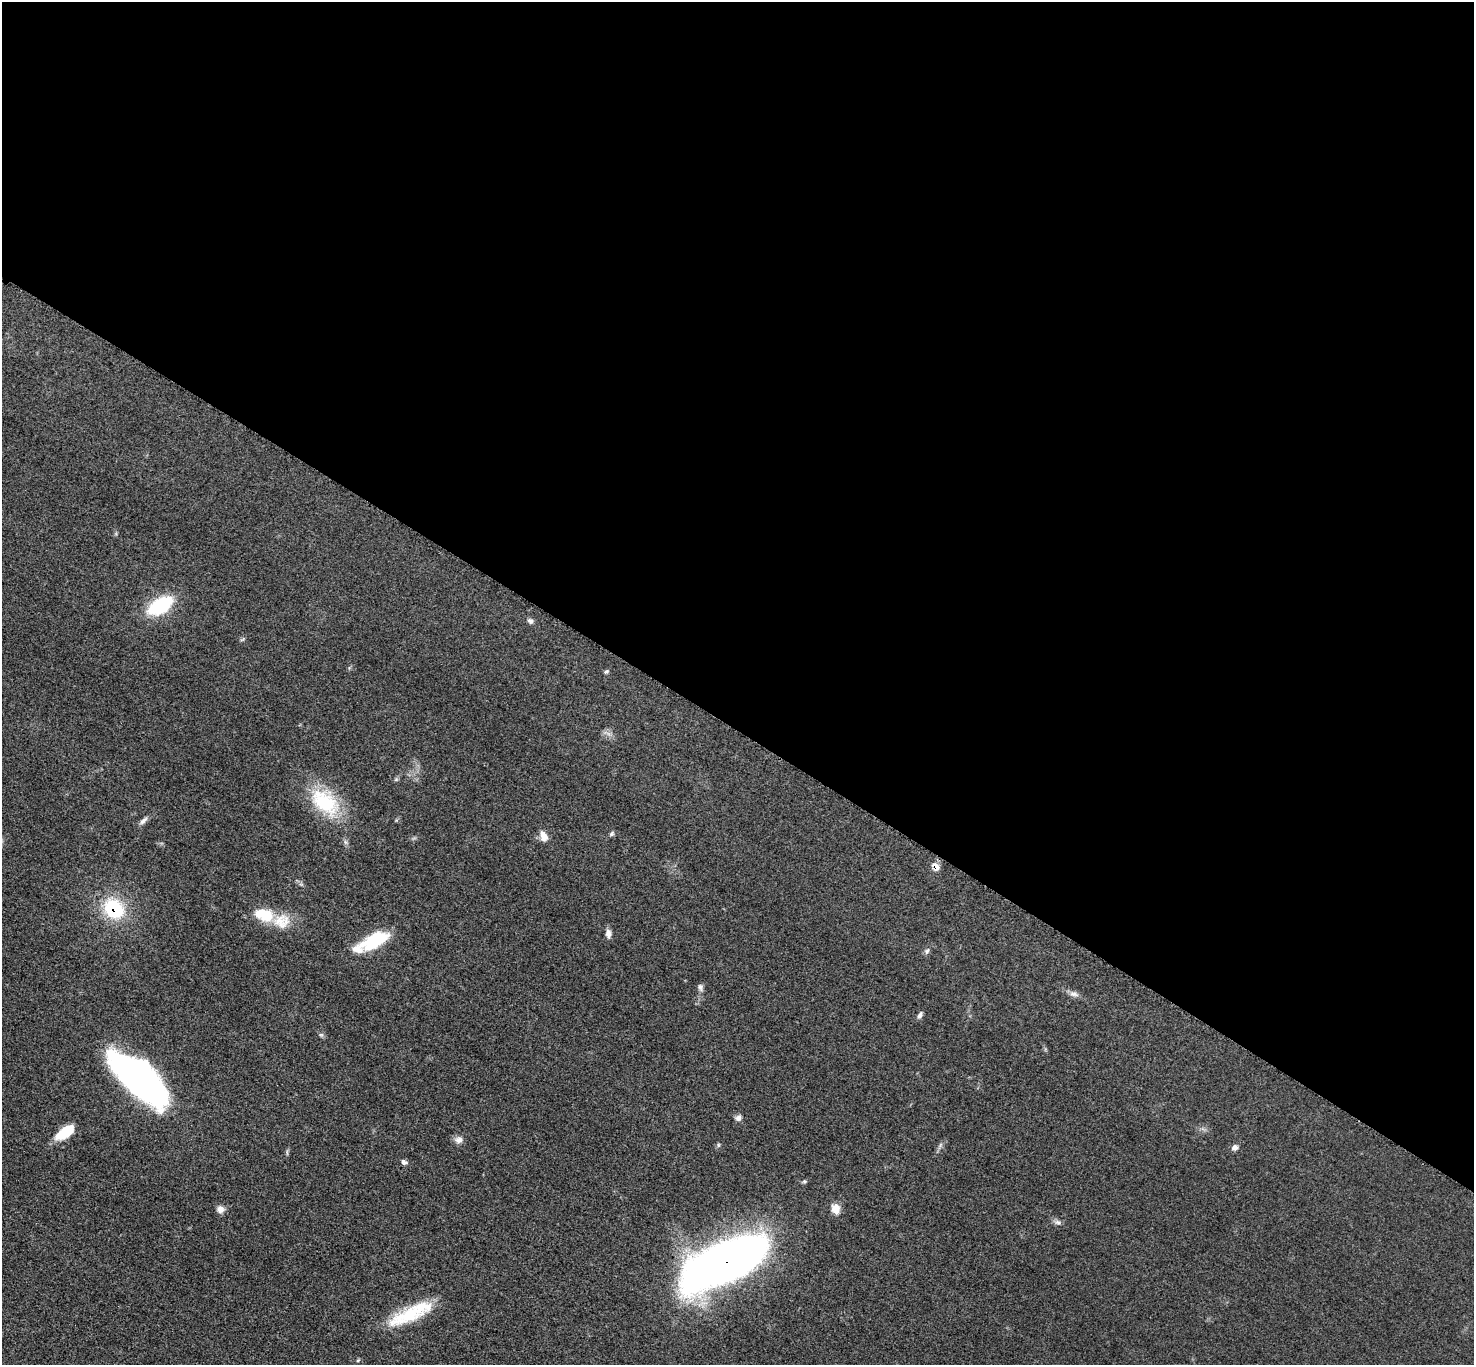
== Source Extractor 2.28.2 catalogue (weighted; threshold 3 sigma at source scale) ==
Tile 3 of 4 x 4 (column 3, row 1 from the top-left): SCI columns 2960-4431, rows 4252-5614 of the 5913 x 5919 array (HDU 1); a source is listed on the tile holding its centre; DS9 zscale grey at full resolution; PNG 1476 x 1367 px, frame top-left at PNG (2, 2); no overlay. Shown black and unused: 54% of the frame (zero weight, under 3 of 5 exposures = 1% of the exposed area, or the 3 px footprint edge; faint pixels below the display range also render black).
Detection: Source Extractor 2.28.2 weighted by HDU 2 'WHT'; one run over the whole footprint, this tile lists its part. Background 0.0536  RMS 0.0058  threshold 0.0259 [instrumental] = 3 sigma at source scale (4.5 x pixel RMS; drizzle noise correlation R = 1.50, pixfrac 1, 0.05/0.05 arcsec/px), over >= 5 px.
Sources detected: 34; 1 inside a brighter object's white glare — not listed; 2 inside a brighter listed object's ellipse — not listed separately; the other 31 listed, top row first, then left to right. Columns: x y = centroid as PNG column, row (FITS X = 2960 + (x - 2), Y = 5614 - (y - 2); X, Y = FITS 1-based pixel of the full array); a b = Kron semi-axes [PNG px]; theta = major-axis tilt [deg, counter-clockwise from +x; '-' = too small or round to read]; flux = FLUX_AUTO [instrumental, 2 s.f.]
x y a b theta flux
160 605 24 12 31 44
530 621 9 6 -38 1.7
242 639 9 3 44 0.78
606 672 6 4 25 0.99
325 802 42 25 -41 37
143 821 14 5 44 2.2
612 834 8 5 41 1.1
543 836 14 9 -66 4.7
936 866 10 7 -59 4.7
114 909 23 19 -44 36
261 914 28 14 -35 14
608 933 10 7 -82 2.9
375 940 35 15 26 28
927 951 9 6 62 1.5
700 987 10 6 -85 1.8
1074 994 14 6 -15 2.8
920 1015 10 5 65 1.8
321 1035 6 5 - 1
141 1080 57 23 -44 260
738 1118 8 7 - 2
65 1132 21 10 35 16
459 1140 12 8 7 3
718 1145 5 5 - 0.87
1235 1147 7 7 - 2.3
404 1162 8 6 -28 1.8
220 1209 9 8 - 3.4
835 1209 12 10 -76 5.8
1057 1222 9 6 -16 1.8
724 1262 81 32 25 460
410 1314 57 15 25 30
358 1360 6 4 19 0.7
Overlapping masked pixels (flux is a lower limit): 3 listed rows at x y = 936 866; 114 909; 724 1262